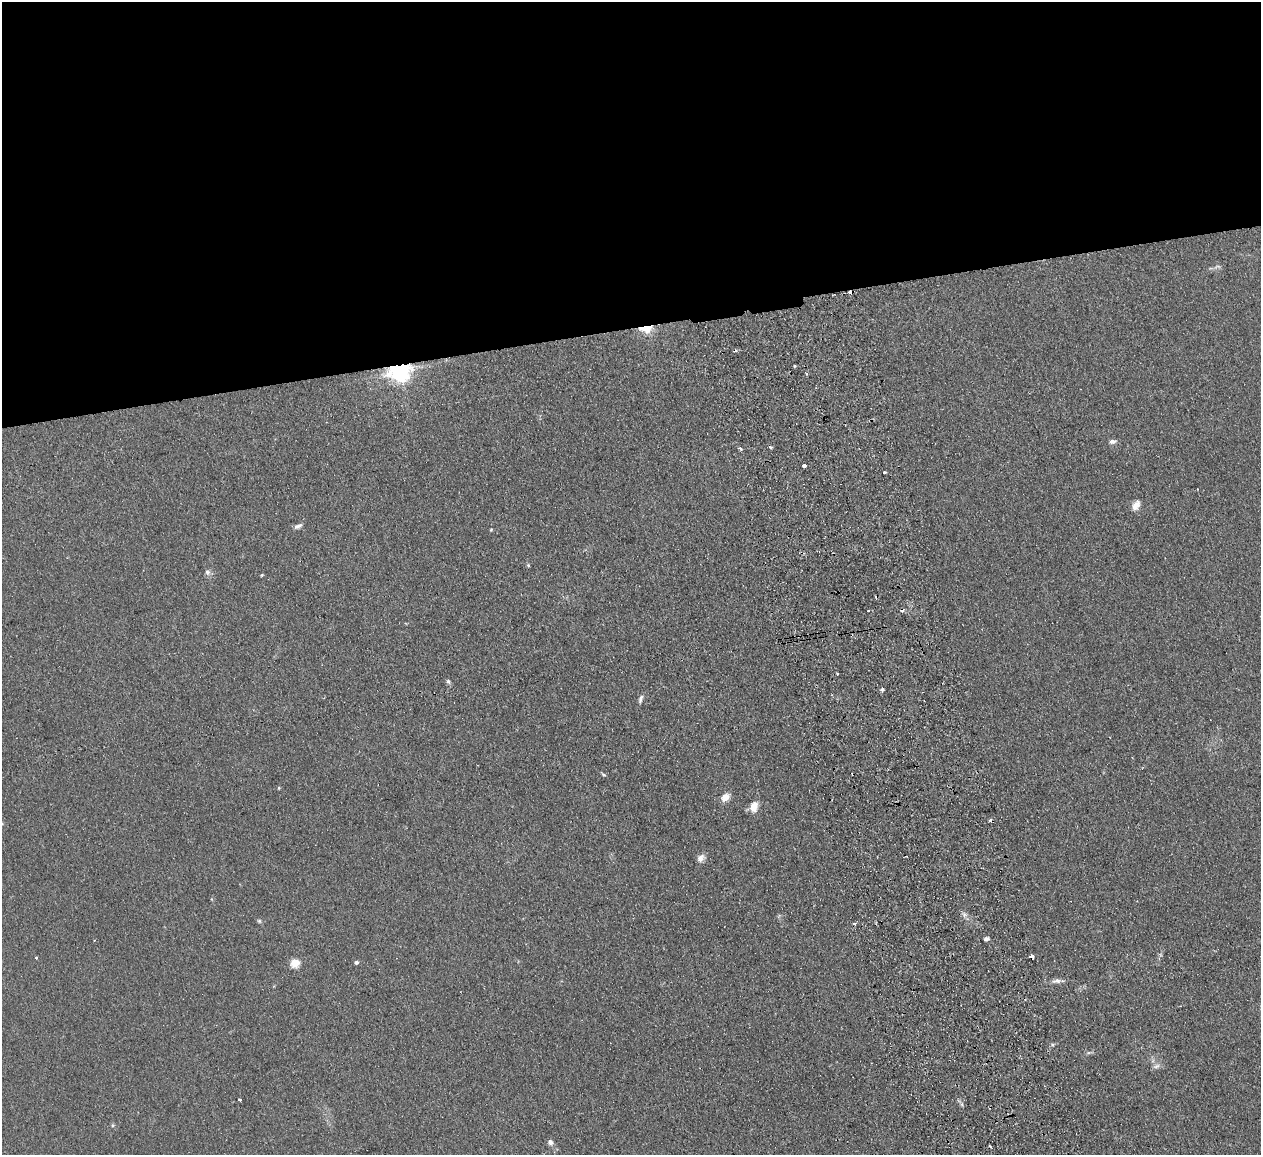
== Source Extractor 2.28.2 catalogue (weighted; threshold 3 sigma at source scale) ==
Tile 2 of 4 x 4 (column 2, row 1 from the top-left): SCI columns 1317-2575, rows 3619-4771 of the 5150 x 5049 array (HDU 1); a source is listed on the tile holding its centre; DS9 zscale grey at full resolution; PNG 1263 x 1157 px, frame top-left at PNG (2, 2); no overlay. Shown black and unused: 28% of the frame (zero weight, under 2 of 3 exposures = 3% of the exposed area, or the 3 px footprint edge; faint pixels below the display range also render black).
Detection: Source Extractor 2.28.2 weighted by HDU 2 'WHT'; one run over the whole footprint, this tile lists its part. Background 0.13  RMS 0.012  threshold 0.0544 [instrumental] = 3 sigma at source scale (4.5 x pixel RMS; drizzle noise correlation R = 1.50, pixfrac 1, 0.05/0.05 arcsec/px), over >= 5 px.
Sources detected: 47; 9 cosmic-ray / hot-pixel residue — not listed; the other 38 listed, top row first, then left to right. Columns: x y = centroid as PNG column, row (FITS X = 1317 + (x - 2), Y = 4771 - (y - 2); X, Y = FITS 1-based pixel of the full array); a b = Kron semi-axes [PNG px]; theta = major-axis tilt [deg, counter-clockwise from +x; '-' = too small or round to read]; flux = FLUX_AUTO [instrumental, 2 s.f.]
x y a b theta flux
1217 266 12 4 4 2.7
851 292 4 3 - 22
646 328 13 7 3 27
794 366 3 3 - 1.1
399 370 7 6 - 870
806 373 4 2 - 1.1
1112 441 9 5 10 4.1
770 447 3 3 - 4
740 448 5 3 - 2.4
804 466 3 3 - 9.9
884 472 3 3 - 3
1136 505 13 7 62 8.5
298 526 11 5 24 3.9
491 530 4 4 - 1.1
528 565 5 4 - 1.3
207 572 8 8 - 3.6
262 575 4 3 - 1.1
837 674 3 2 - 1.5
448 681 7 5 -57 2.3
882 689 4 4 - 2.3
640 699 12 5 71 3.5
603 775 7 3 -38 1.6
279 788 4 4 - 1.1
725 797 9 7 43 11
754 806 14 10 73 11
701 858 10 8 47 6
964 915 9 6 -50 4
259 921 6 5 - 1.8
986 939 4 4 - 4.8
1031 956 4 3 - 40
37 958 3 3 - 4.2
356 962 5 4 - 2.8
295 963 5 5 - 46
1056 981 12 6 10 4.9
1088 1053 6 4 17 1.8
1157 1066 10 5 26 3.7
240 1099 4 3 - 13
550 1142 8 6 -47 4.4
Overlapping masked pixels (flux is a lower limit): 4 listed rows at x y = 851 292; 646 328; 399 370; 1031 956